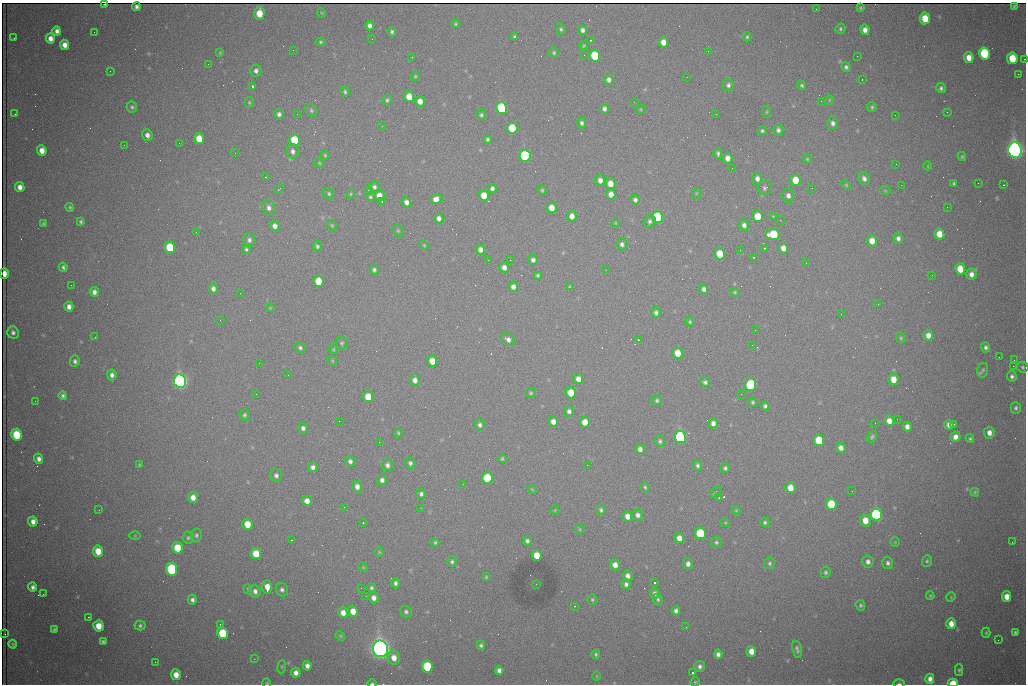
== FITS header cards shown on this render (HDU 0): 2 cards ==
NAXIS1  =                 1024 /fastest changing axis
NAXIS2  =                  682 /next to fastest changing axis

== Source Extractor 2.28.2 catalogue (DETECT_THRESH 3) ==
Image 1024 x 682 px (HDU 0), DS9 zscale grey, 1 PNG px = 1 image px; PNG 1028 x 686 px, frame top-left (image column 1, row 682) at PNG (2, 3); each listed source drawn as its Kron ellipse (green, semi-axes under 4 px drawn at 4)
Background 2130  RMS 28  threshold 83.4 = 3 sigma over >= 5 px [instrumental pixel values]
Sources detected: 401; all 401 listed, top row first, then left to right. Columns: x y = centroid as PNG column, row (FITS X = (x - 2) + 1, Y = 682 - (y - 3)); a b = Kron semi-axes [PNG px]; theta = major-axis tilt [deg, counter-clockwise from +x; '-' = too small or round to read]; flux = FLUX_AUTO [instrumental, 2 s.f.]
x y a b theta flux
105 4 3 2 - 2.2e+03
1014 6 3 3 - 2.0e+03
136 7 4 4 - 4.5e+03
860 8 3 3 - 2.2e+03
816 9 2 2 - 1.0e+03
259 13 7 5 89 4.1e+04
322 13 5 3 - 1.6e+03
925 18 6 5 - 4.1e+04
455 24 4 3 - 2.8e+03
370 26 4 4 - 7.6e+03
561 29 5 4 - 3.5e+03
840 29 5 5 - 3.0e+03
582 30 4 4 - 6.9e+03
865 30 5 4 - 1.2e+04
57 31 4 4 - 8.1e+03
94 32 2 2 - 1.2e+03
392 32 5 4 - 4.0e+03
515 37 4 3 - 3.9e+03
747 37 4 3 - 2.6e+03
14 38 3 2 - 1.6e+03
50 38 5 4 - 1.3e+04
372 39 2 2 - 8.4e+02
590 40 3 2 - 2.2e+03
320 42 5 4 - 2.7e+03
663 42 5 5 - 1.7e+04
65 45 5 4 - 1.4e+04
584 46 4 4 - 2.0e+03
293 50 2 2 - 8.2e+02
708 51 2 2 - 7.4e+02
220 53 4 4 - 1.9e+03
554 53 5 5 - 3.0e+03
984 53 6 5 - 1.3e+05
584 55 2 2 - 1.8e+03
595 56 6 5 - 9.6e+04
857 56 3 2 - 2.2e+03
412 57 2 2 - 8.7e+02
969 57 5 4 - 2.0e+04
1012 58 6 5 - 5.6e+04
1025 59 2 2 - 1.3e+03
208 64 2 2 - 2.8e+03
846 67 5 4 - 4.4e+03
110 71 2 2 - 8.2e+02
256 71 6 5 - 6.5e+03
1018 74 2 2 - 1.5e+04
415 76 5 3 - 2.4e+03
687 77 2 2 - 1.1e+03
862 79 3 2 - 3.7e+03
609 80 5 4 - 7.4e+03
728 85 6 5 - 5.3e+03
802 85 5 4 - 3.3e+03
252 86 3 3 - 1.0e+05
941 88 5 4 - 4.3e+03
345 92 5 4 - 3.5e+03
409 97 5 5 - 2.8e+04
387 100 5 4 - 3.4e+03
829 100 5 3 - 1.6e+03
420 101 5 5 - 1.5e+04
821 101 2 2 - 8.5e+02
249 102 5 4 - 2.6e+03
634 102 2 2 - 9.3e+02
132 107 6 5 - 3.9e+03
872 107 5 4 - 3.1e+03
502 108 6 5 - 1.9e+05
604 109 5 4 - 6.4e+03
641 109 5 3 - 2.0e+03
311 110 6 5 - 3.6e+03
767 112 6 3 82 2.2e+03
947 112 3 2 - 3.5e+03
15 114 2 2 - 9.0e+02
279 114 5 5 - 6.6e+03
297 114 2 2 - 2.3e+03
716 114 2 2 - 8.6e+02
481 115 5 5 - 3.8e+03
895 115 2 2 - 8.4e+02
582 123 5 4 - 4.7e+03
833 123 6 5 - 6.7e+03
382 126 3 2 - 1.8e+03
512 128 6 5 - 6.0e+04
778 130 5 5 - 5.7e+03
762 131 5 4 - 3.7e+03
147 135 6 5 - 8.7e+03
199 138 5 5 - 3.5e+04
488 139 4 3 - 3.5e+03
294 140 6 5 - 8.0e+04
179 143 2 2 - 4.0e+03
124 145 2 2 - 1.7e+03
1015 150 8 6 -79 1.4e+06
42 151 5 4 - 1.9e+04
293 151 7 6 - 7.9e+03
235 153 2 2 - 1.3e+03
718 154 6 4 -83 4.6e+03
325 155 5 4 - 2.4e+03
525 156 6 5 - 2.3e+05
962 157 4 3 - 2.4e+03
728 158 5 4 - 1.4e+04
807 159 5 4 - 2.5e+03
319 163 5 4 - 2.0e+03
896 164 3 2 - 1.5e+03
928 166 4 3 - 1.2e+03
732 168 2 2 - 8.9e+02
266 177 2 2 - 1.5e+03
864 178 6 5 - 7.2e+03
757 179 6 5 - 8.7e+03
600 180 6 5 - 9.9e+03
795 180 6 5 - 3.8e+04
954 183 4 3 - 3.1e+03
978 183 2 2 - 8.3e+02
610 184 5 5 - 2.2e+04
846 185 5 4 - 2.2e+03
901 185 3 2 - 1.4e+03
1004 185 3 2 - 1.7e+03
20 187 5 4 - 1.2e+04
374 187 6 5 - 5.3e+03
492 188 4 4 - 6.2e+03
765 188 7 7 - 5.1e+03
812 188 2 2 - 3.1e+03
279 189 5 3 - 1.5e+03
368 190 2 2 - 8.2e+03
542 190 5 4 - 2.7e+03
885 191 6 4 -1 2.0e+03
697 193 5 3 - 1.8e+03
329 194 6 5 - 3.3e+03
351 194 4 4 - 2.1e+03
611 194 5 4 - 1.5e+04
379 195 6 5 - 1.7e+04
484 196 5 5 - 3.5e+04
788 196 7 6 - 9.0e+03
370 197 4 4 - 3.2e+03
436 199 6 5 - 1.8e+04
635 200 5 4 - 5.7e+03
382 201 3 3 - 1.6e+03
406 202 5 4 - 8.9e+03
70 207 4 3 - 2.5e+03
947 207 3 2 - 1.7e+03
269 208 8 6 -69 8.7e+03
552 208 5 5 - 2.2e+04
572 216 5 5 - 1.4e+04
758 216 6 5 - 4.3e+04
773 216 4 4 - 1.7e+03
657 217 6 5 - 2.2e+05
439 218 5 4 - 8.2e+03
780 220 3 2 - 2.4e+03
650 221 6 5 - 5.3e+03
81 222 4 4 - 3.2e+03
616 223 4 3 - 1.4e+03
43 224 3 3 - 2.5e+03
332 225 5 4 - 2.3e+03
744 225 5 5 - 6.8e+03
275 226 5 5 - 9.2e+03
398 231 7 4 -63 2.7e+03
196 232 2 2 - 7.9e+02
773 234 7 6 - 8.0e+04
939 234 5 5 - 2.7e+04
898 238 5 4 - 6.1e+03
249 240 6 6 - 5.8e+03
872 241 5 5 - 2.2e+04
622 244 6 5 - 5.6e+03
424 245 5 4 - 2.0e+03
317 246 4 3 - 3.9e+03
170 247 6 5 - 8.1e+04
764 248 3 2 - 6.2e+03
783 248 5 5 - 1.4e+04
246 249 4 4 - 3.6e+03
480 250 5 4 - 1.1e+04
740 250 3 3 - 1.4e+03
720 254 6 5 - 3.9e+04
753 257 2 2 - 1.4e+03
488 260 2 2 - 2.2e+03
510 260 2 2 - 1.0e+03
533 260 5 5 - 6.3e+03
806 263 2 2 - 1.1e+03
63 267 4 3 - 4.1e+03
504 267 5 5 - 1.0e+04
960 269 5 5 - 3.9e+04
374 270 5 4 - 4.3e+03
606 270 2 2 - 1.2e+03
4 274 5 4 - 1.7e+04
971 274 6 5 - 1.0e+04
538 275 4 3 - 2.8e+03
932 275 2 2 - 1.3e+03
318 281 6 5 - 4.3e+04
71 285 2 2 - 6.9e+03
513 287 5 4 - 9.8e+03
570 287 3 3 - 2.4e+03
213 289 5 4 - 7.8e+03
704 289 5 4 - 6.8e+03
94 292 5 4 - 7.9e+03
735 292 5 4 - 2.4e+03
240 293 2 2 - 8.3e+02
878 304 2 2 - 1.3e+03
69 307 5 4 - 1.0e+04
270 308 4 3 - 1.6e+03
656 313 5 4 - 5.5e+03
841 314 2 2 - 2.5e+03
220 320 2 2 - 9.4e+02
690 322 4 4 - 2.7e+03
755 330 3 2 - 1.4e+03
13 332 6 5 - 5.6e+03
928 335 5 4 - 1.3e+04
95 337 2 2 - 9.1e+02
901 338 5 4 - 2.6e+03
508 339 7 5 -34 8.1e+03
639 340 3 2 - 3.5e+03
342 343 6 6 - 3.7e+03
752 345 2 2 - 4.1e+03
986 347 5 4 - 5.1e+03
300 348 6 5 - 4.3e+03
333 350 4 3 - 2.2e+03
677 353 5 5 - 2.9e+04
999 357 2 2 - 6.7e+02
1014 360 2 2 - 2.3e+03
75 361 6 5 - 4.8e+03
332 361 5 4 - 2.0e+03
432 361 5 5 - 2.7e+04
259 363 3 2 - 1.7e+03
1013 366 2 2 - 2.2e+04
1023 367 6 5 - 3.4e+03
983 370 7 5 75 3.7e+03
112 375 5 4 - 6.9e+03
288 375 3 2 - 1.5e+03
1012 376 5 5 - 5.1e+03
578 379 5 5 - 1.3e+04
893 379 6 5 - 2.3e+04
415 380 6 5 - 9.8e+03
180 381 7 6 - 9.5e+05
705 382 5 5 - 5.0e+03
750 385 6 5 - 1.5e+05
531 393 5 5 - 2.7e+03
571 393 5 5 - 3.7e+04
256 394 2 2 - 1.7e+03
741 394 2 2 - 8.2e+02
63 396 4 4 - 3.9e+03
368 397 5 5 - 3.3e+04
657 400 5 5 - 3.8e+03
35 401 3 2 - 1.5e+03
753 402 4 4 - 2.9e+03
765 406 4 4 - 4.4e+03
1016 408 6 5 - 4.0e+03
569 411 5 5 - 5.8e+03
244 415 5 5 - 3.4e+03
897 419 2 2 - 9.5e+02
339 421 2 2 - 1.2e+03
889 421 5 5 - 1.5e+04
553 422 5 4 - 1.3e+04
585 422 5 5 - 2.3e+04
713 423 5 4 - 8.8e+03
875 423 2 2 - 1.6e+03
954 424 2 2 - 9.9e+03
480 425 5 5 - 5.4e+03
949 425 5 4 - 1.1e+04
907 427 5 4 - 1.0e+04
303 428 5 5 - 6.2e+03
398 433 4 3 - 2.6e+03
989 433 6 5 - 1.1e+04
16 435 6 5 - 8.0e+04
680 437 6 5 - 4.2e+05
872 437 6 4 54 3.4e+03
955 437 5 5 - 1.2e+04
970 439 4 3 - 2.7e+03
819 440 6 5 - 7.0e+04
660 441 5 5 - 3.8e+03
379 442 2 2 - 8.0e+02
841 448 5 4 - 1.0e+04
640 449 5 4 - 8.8e+03
39 459 5 4 - 8.6e+03
502 459 4 3 - 2.8e+03
350 461 5 5 - 6.0e+03
410 463 5 5 - 4.7e+03
139 465 3 3 - 2.0e+03
387 465 6 5 - 6.4e+03
587 465 2 2 - 5.5e+03
698 465 5 4 - 4.4e+03
313 467 5 4 - 7.5e+03
725 468 5 4 - 4.1e+03
276 475 6 5 - 6.2e+03
487 478 6 5 - 9.7e+04
382 480 5 4 - 7.5e+03
463 484 2 2 - 1.3e+03
357 487 6 5 - 9.5e+03
645 487 5 4 - 3.1e+03
790 488 5 5 - 2.4e+04
532 489 5 3 - 1.7e+03
852 491 2 2 - 1.6e+03
715 492 7 3 58 4.1e+03
975 492 4 3 - 2.2e+03
421 494 5 5 - 5.3e+03
193 497 5 5 - 1.4e+04
719 497 4 2 - 1.3e+03
307 501 5 5 - 1.3e+04
831 504 6 5 - 8.7e+04
344 507 2 2 - 4.4e+03
421 508 2 2 - 8.4e+02
99 510 2 2 - 1.1e+03
555 510 5 3 - 1.4e+03
601 510 5 4 - 3.7e+03
736 510 4 4 - 1.9e+03
638 515 6 5 - 7.3e+03
876 515 6 5 - 3.2e+05
627 516 5 4 - 1.5e+04
865 520 6 5 - 2.6e+04
33 521 5 4 - 1.1e+04
765 522 5 4 - 3.8e+03
363 523 2 2 - 4.3e+03
725 523 5 4 - 1.9e+03
247 524 5 5 - 3.5e+04
580 529 5 5 - 2.1e+03
700 533 6 5 - 1.0e+05
196 535 7 5 77 3.8e+03
135 536 6 4 0 1.7e+03
188 538 6 6 - 3.9e+03
679 538 5 5 - 1.4e+04
291 540 3 2 - 2.0e+03
527 541 4 4 - 5.4e+03
435 542 4 3 - 2.8e+03
716 542 6 5 - 3.6e+03
895 542 4 4 - 1.9e+03
1012 542 2 2 - 7.9e+02
177 548 6 5 - 5.0e+04
98 551 6 5 - 3.1e+04
379 552 4 4 - 2.2e+03
256 554 5 5 - 4.2e+04
537 555 5 5 - 3.0e+04
927 561 5 5 - 3.2e+03
452 562 5 4 - 3.9e+03
868 562 6 5 - 7.6e+03
769 563 5 5 - 3.8e+03
888 563 6 5 - 5.2e+03
688 564 5 4 - 8.0e+03
615 565 5 5 - 1.5e+04
363 567 5 4 - 1.9e+03
171 569 6 5 - 2.1e+05
825 572 6 5 - 3.7e+03
628 576 5 5 - 8.5e+03
486 577 3 3 - 1.9e+03
395 583 5 4 - 5.4e+03
654 583 3 3 - 1.0e+05
536 584 2 2 - 9.2e+02
626 584 5 5 - 5.4e+03
33 587 4 4 - 6.2e+03
267 587 7 4 -89 2.1e+04
361 588 2 2 - 7.9e+02
371 588 5 4 - 3.6e+03
248 589 5 3 - 2.1e+03
282 590 7 6 - 6.1e+03
255 591 6 5 - 8.4e+03
654 593 5 4 - 6.3e+03
43 594 2 2 - 9.4e+03
366 596 2 2 - 9.2e+02
930 596 4 3 - 2.2e+03
951 597 5 4 - 1.7e+03
1007 597 5 4 - 1.9e+04
374 598 5 5 - 1.0e+04
592 599 5 5 - 3.0e+03
658 599 6 5 - 3.4e+03
192 600 5 4 - 6.3e+03
860 605 5 4 - 3.1e+03
575 606 2 2 - 1.4e+03
353 611 5 5 - 2.1e+04
676 611 4 4 - 6.3e+03
406 612 6 5 - 4.5e+03
343 613 5 5 - 1.5e+04
88 617 3 2 - 3.0e+03
220 624 3 2 - 2.2e+03
951 624 5 5 - 1.7e+04
140 625 5 5 - 3.9e+03
99 626 5 5 - 2.9e+04
686 627 2 2 - 9.1e+02
54 629 4 3 - 2.7e+03
1015 632 4 4 - 3.7e+03
222 633 6 5 - 8.8e+04
986 633 5 4 - 2.7e+03
5 634 2 2 - 9.5e+02
340 636 5 4 - 2.0e+03
998 640 3 2 - 1.3e+03
103 641 4 3 - 3.5e+03
13 644 4 3 - 2.6e+03
481 645 4 4 - 3.9e+03
381 649 8 7 - 1.8e+06
797 649 8 4 -77 5.0e+03
751 651 5 5 - 2.0e+04
596 654 5 4 - 3.0e+03
718 654 5 4 - 7.6e+03
394 658 7 6 - 1.8e+04
254 659 2 2 - 5.6e+03
155 662 2 2 - 9.9e+02
307 666 5 4 - 9.2e+03
427 666 6 5 - 1.2e+05
700 666 5 5 - 5.9e+03
282 667 6 3 82 2.1e+03
499 670 5 4 - 7.4e+03
959 670 6 4 89 2.9e+03
296 673 5 5 - 9.7e+03
692 673 3 3 - 5.0e+03
176 675 5 5 - 1.9e+04
596 676 5 3 - 1.5e+03
930 679 5 4 - 9.8e+03
695 682 5 4 - 2.4e+03
267 683 4 4 - 2.0e+03
372 683 5 2 - 2.6e+03
899 683 5 3 - 2.9e+03
953 683 5 4 - 3.8e+04
At the frame edge (FLAGS 8, measured only in part): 7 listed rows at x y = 105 4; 1025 59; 4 274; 267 683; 372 683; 899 683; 953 683

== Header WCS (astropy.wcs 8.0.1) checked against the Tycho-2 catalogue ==
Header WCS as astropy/WCSLIB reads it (CRVAL/CRPIX/CD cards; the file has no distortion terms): RA---TAN/DEC--TAN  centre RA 06:56:10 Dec +31:26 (104.04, +31.43 deg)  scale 1.44 arcsec/px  FOV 24.5' x 16.3'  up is -93 deg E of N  parity flipped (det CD > 0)
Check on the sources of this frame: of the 60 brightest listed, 10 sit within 2.2 arcsec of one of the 16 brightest Tycho-2 stars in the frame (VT <= 13.07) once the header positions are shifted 0.73 arcsec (0.04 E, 0.73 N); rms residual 1.10 arcsec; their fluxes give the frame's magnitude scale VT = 24.88 - 2.5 log10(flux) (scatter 0.16 mag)
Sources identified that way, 10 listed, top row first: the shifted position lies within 2.2 arcsec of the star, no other Tycho-2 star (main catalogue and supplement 1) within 4.4 arcsec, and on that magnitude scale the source's flux lands within +1.5 / -3 mag of the star's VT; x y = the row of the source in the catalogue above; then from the Tycho-2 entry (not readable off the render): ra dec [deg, ICRS J2000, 3 dp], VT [Tycho-2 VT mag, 2 dp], TYC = Tycho-2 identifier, HIP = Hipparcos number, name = IAU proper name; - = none
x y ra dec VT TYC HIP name
595 56 103.904 +31.460 12.65 2437-721-1 - -
525 156 103.952 +31.434 11.53 2437-424-1 - -
657 217 103.978 +31.488 11.51 2437-421-1 - -
773 234 103.984 +31.534 11.82 2437-428-1 - -
170 247 104.002 +31.294 13.07 2437-1012-1 - -
180 381 104.065 +31.301 9.89 2437-425-1 - -
750 385 104.055 +31.528 12.03 2437-1294-1 - -
680 437 104.081 +31.501 10.83 2437-37-1 - -
381 649 104.185 +31.385 8.52 2437-370-1 33393 -
427 666 104.192 +31.404 11.68 2437-91-1 - -